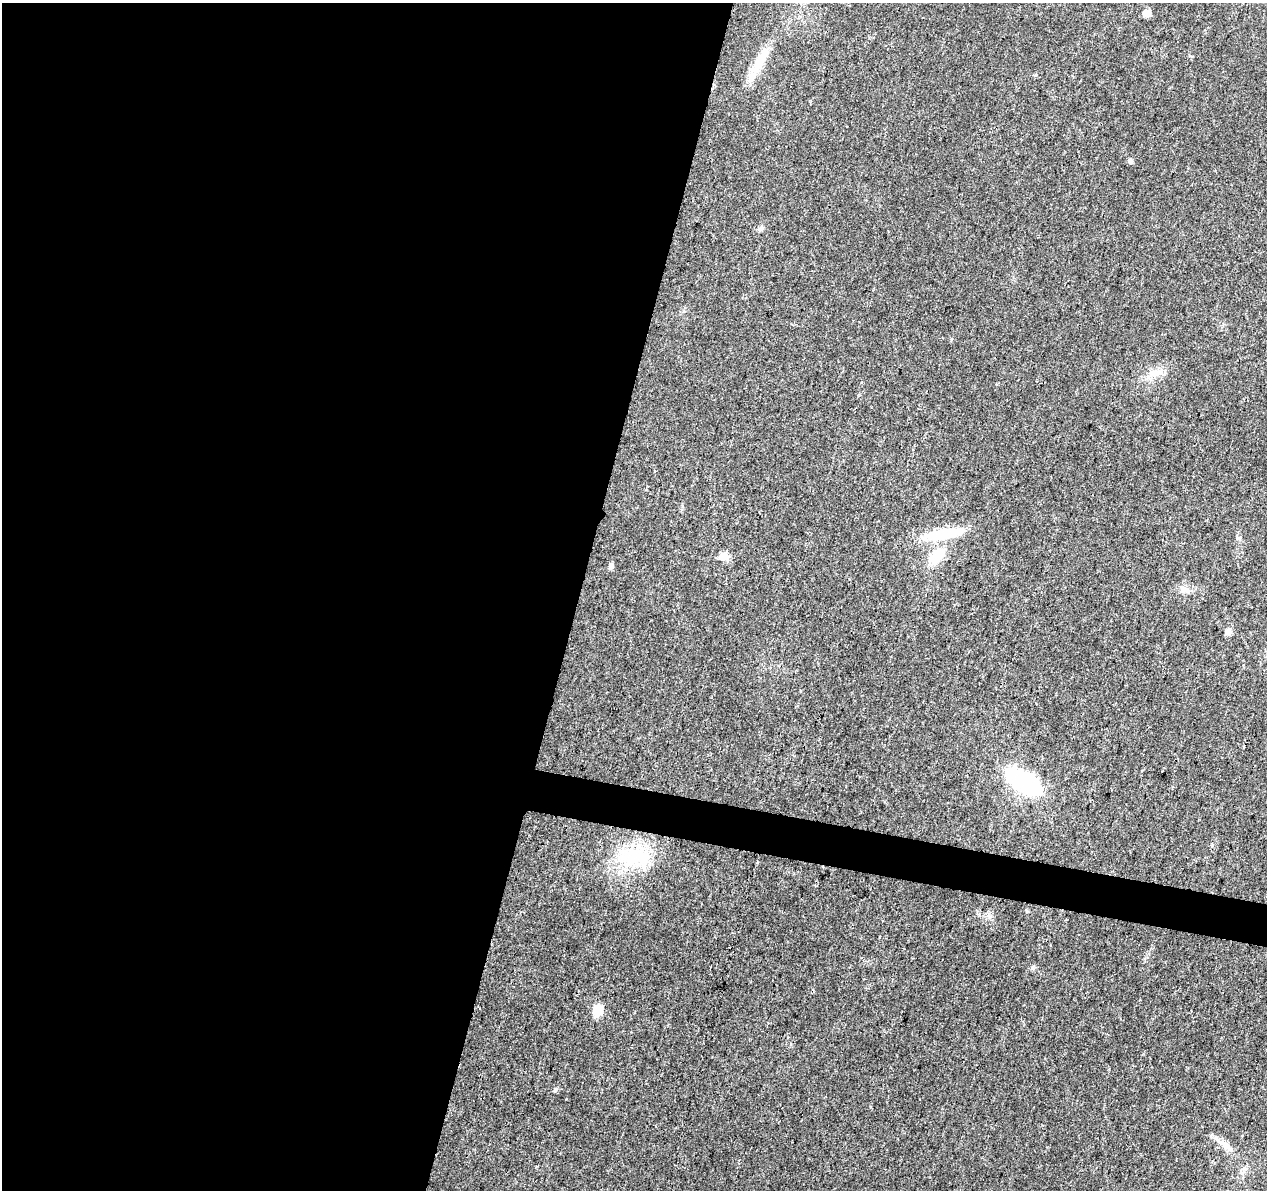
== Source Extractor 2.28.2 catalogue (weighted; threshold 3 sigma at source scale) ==
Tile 5 of 4 x 4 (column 1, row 2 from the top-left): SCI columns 1-1265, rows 2603-3790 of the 5076 x 5262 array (HDU 1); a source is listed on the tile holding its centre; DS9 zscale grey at full resolution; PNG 1269 x 1192 px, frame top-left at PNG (2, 3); no overlay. Shown black and unused: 48% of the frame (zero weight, under 3 of 4 exposures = <1% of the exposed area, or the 3 px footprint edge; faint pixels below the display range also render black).
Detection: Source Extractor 2.28.2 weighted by HDU 2 'WHT'; one run over the whole footprint, this tile lists its part. Background 0.0223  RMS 0.003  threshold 0.0135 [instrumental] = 3 sigma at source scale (4.5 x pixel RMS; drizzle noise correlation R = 1.50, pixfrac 1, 0.0396/0.0396 arcsec/px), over >= 5 px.
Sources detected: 15; all 15 listed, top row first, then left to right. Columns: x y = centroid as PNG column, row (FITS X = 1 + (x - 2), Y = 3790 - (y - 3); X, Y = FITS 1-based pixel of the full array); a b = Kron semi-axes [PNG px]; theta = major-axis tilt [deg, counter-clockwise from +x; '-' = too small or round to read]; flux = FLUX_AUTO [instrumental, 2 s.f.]
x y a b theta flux
1146 13 5 5 - 4.3
759 62 51 10 62 8
1130 161 7 6 - 0.66
760 229 8 6 30 0.77
1157 373 20 8 20 3.3
943 534 56 13 10 13
724 556 13 10 -17 2.5
936 556 26 15 48 7.7
611 566 6 5 - 1.3
1185 590 15 8 -7 1.9
1228 632 8 7 - 1.3
1023 782 37 18 -32 32
634 856 50 26 2 21
598 1010 13 10 75 4.5
1225 1145 23 8 -42 3.1
Unlisted compact peaks at least as high as the median listed source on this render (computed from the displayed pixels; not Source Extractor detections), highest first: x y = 555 1090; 1032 968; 566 1099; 1027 911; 1190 56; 1036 75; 951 340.